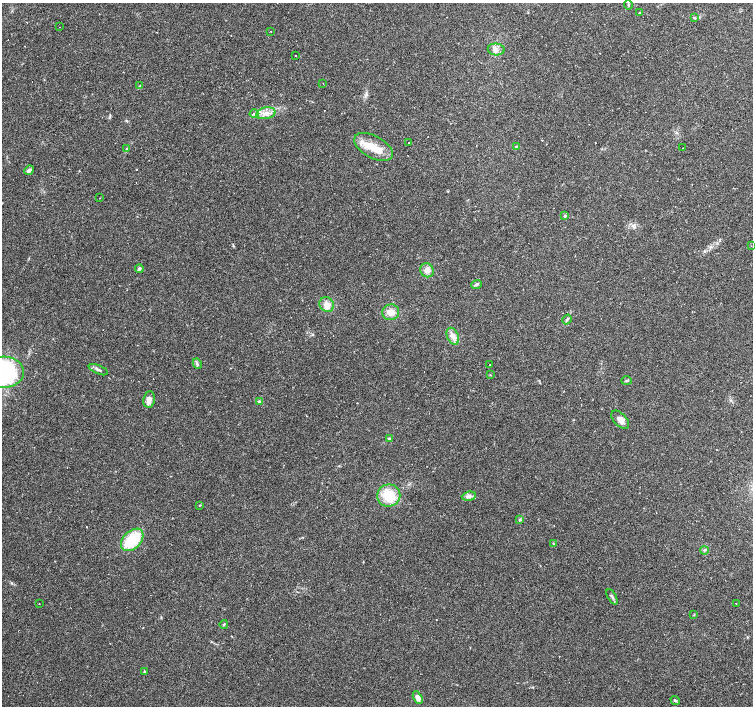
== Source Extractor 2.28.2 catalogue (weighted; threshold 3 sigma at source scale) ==
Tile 10 of 4 x 4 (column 2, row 3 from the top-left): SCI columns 1503-3004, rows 1570-2977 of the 6010 x 6019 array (HDU 1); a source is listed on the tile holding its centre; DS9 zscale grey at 2 x 2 block average (1 PNG px = mean of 2 x 2 image px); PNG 755 x 708 px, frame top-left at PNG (2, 3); each listed source drawn as its Kron ellipse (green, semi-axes under 4 px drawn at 4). Shown black and unused: <1% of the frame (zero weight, under 2 of 3 exposures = <1% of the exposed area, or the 3 px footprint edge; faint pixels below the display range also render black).
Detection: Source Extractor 2.28.2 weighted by HDU 2 'WHT'; one run over the whole footprint, this tile lists its part. Background 0.0808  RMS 0.0051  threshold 0.0229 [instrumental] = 3 sigma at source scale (4.5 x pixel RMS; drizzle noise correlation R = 1.50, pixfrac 1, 0.0396/0.0396 arcsec/px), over >= 5 px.
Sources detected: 66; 12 cosmic-ray / hot-pixel residue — neither listed nor drawn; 2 inside a brighter listed object's ellipse — not listed separately; the other 52 listed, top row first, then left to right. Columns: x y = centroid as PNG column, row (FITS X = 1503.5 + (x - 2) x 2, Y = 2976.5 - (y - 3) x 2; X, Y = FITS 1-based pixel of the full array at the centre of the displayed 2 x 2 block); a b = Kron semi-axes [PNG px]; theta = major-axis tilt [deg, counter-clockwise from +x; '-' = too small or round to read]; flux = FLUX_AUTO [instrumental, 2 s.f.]
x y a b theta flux
628 5 5 2 - 1
640 13 3 2 - 1.1
694 17 4 2 - 0.93
59 27 2 2 - 0.65
271 31 2 2 - 1.2
496 49 8 6 -5 5.6
296 55 2 2 - 0.55
323 83 2 2 - 1.6
140 86 3 3 - 1.1
266 113 10 6 12 7.8
254 114 4 3 - 2
409 143 2 2 - 0.54
374 147 21 11 -28 23
516 147 3 3 - 1
683 148 2 2 - 0.7
127 149 4 3 - 1.6
29 170 5 4 - 2.9
100 198 2 2 - 0.63
565 216 3 3 - 1.3
751 246 2 2 - 1.6
139 269 4 3 - 2
427 270 7 6 - 6.8
477 284 5 4 - 2.3
327 305 8 7 - 11
391 312 8 8 - 9.6
567 319 5 3 - 1.9
453 336 9 5 -66 6.4
197 364 5 3 - 2
490 365 2 2 - 2.1
98 370 10 3 -23 3.7
4 372 20 15 -2 130
490 375 3 2 - 0.6
627 381 5 3 - 1.4
149 399 8 6 83 7.4
259 402 4 3 - 1.6
620 420 11 6 -46 7.3
389 439 3 3 - 2.7
389 496 12 11 - 30
469 496 7 4 7 3.8
200 505 3 2 - 0.73
520 520 4 3 - 1.5
132 540 13 9 44 46
553 544 3 2 - 0.76
704 550 4 2 - 1.2
612 597 8 3 -60 2.4
736 603 2 2 - 0.45
39 604 2 2 - 0.41
694 615 3 2 - 0.76
224 624 4 2 - 1.2
144 671 3 2 - 0.75
418 698 7 4 -61 6.1
675 700 5 3 - 1.6
Isophote crosses this tile's border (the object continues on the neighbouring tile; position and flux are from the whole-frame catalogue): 1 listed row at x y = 4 372
Diffuse or blended objects may show on this block-average render without a row.